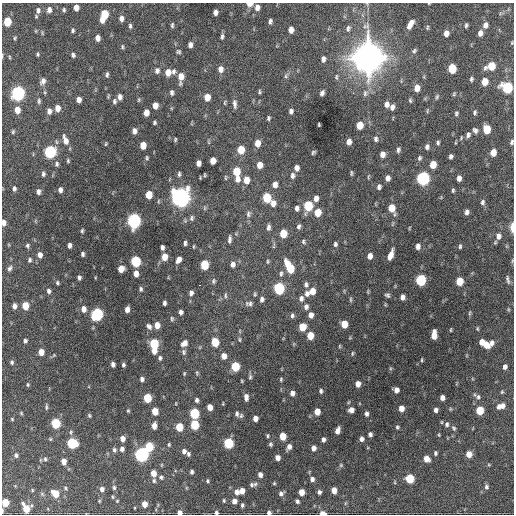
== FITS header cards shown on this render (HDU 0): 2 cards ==
NAXIS1  =                  512 / Axis length
NAXIS2  =                  512 / Axis length

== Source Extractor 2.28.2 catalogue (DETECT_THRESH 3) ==
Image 512 x 512 px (HDU 0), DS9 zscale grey, 1 PNG px = 1 image px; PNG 516 x 516 px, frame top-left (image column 1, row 512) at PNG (2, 3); no overlay
Background 1050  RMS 34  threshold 102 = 3 sigma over >= 5 px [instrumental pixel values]
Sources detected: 361; all 361 listed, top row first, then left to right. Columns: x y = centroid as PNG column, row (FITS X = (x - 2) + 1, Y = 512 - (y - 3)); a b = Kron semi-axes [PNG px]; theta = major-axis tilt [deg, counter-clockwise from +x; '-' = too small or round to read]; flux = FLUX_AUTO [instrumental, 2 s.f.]
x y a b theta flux
250 4 5 4 - 1.7e+04
76 7 5 4 - 1.6e+04
257 7 7 6 - 1.2e+04
38 10 9 6 -89 9.0e+03
49 10 7 5 87 9.4e+03
64 10 5 4 - 3.4e+03
215 12 5 4 - 9.7e+03
104 15 10 5 70 7.2e+04
121 18 6 5 - 1.1e+04
270 21 5 3 - 5.5e+03
7 22 6 5 - 6.4e+04
410 24 10 4 59 1.7e+04
172 25 6 4 84 3.9e+03
466 25 4 3 - 3.9e+03
485 25 7 5 72 1.2e+04
130 26 6 4 -84 4.5e+03
348 28 8 6 68 5.5e+03
427 28 6 4 83 2.8e+03
73 30 5 3 - 3.8e+03
291 30 6 5 - 1.4e+04
36 31 5 3 - 2.0e+03
42 33 6 3 -72 2.4e+03
446 33 5 4 - 1.3e+04
480 33 6 5 - 1.2e+04
222 36 8 4 79 5.3e+03
15 38 5 4 - 2.8e+03
98 38 5 4 - 1.1e+04
512 43 5 3 - 2.2e+03
190 45 6 4 81 9.2e+03
122 47 7 3 -90 3.0e+03
414 51 6 5 - 4.3e+03
178 52 6 5 - 3.9e+03
38 54 5 4 - 3.0e+03
2 55 7 3 78 2.2e+03
73 55 5 4 - 4.9e+03
9 57 5 3 - 2.3e+03
368 57 12 11 - 3.9e+06
323 59 6 5 - 8.2e+03
491 66 7 6 - 5.3e+04
221 69 7 6 - 1.3e+04
452 69 7 5 87 6.4e+04
157 71 7 6 - 8.2e+03
173 71 7 6 - 6.8e+03
168 72 7 6 - 2.2e+04
107 74 6 4 82 4.5e+03
286 76 7 6 - 5.0e+03
181 77 10 5 86 2.4e+04
336 77 8 4 86 3.9e+03
471 79 5 3 - 4.1e+03
43 81 9 6 59 9.9e+03
485 82 6 5 - 2.9e+04
507 87 7 6 - 1.8e+05
417 88 6 5 - 2.0e+04
259 92 5 4 - 3.1e+03
18 93 7 6 - 5.2e+05
172 93 6 4 89 5.7e+03
322 93 5 4 - 6.9e+03
353 93 3 3 - 2.4e+03
365 93 9 7 78 8.2e+03
454 94 5 4 - 2.7e+03
120 97 6 4 89 9.2e+03
207 97 6 5 - 2.4e+04
437 97 6 4 64 3.3e+03
79 100 5 4 - 1.3e+04
139 100 6 3 82 2.4e+03
410 100 5 4 - 3.1e+03
39 101 7 4 90 4.4e+03
114 101 7 5 81 5.1e+03
225 102 7 4 77 2.8e+03
235 104 11 5 -85 8.9e+03
387 104 6 5 - 9.5e+03
155 105 6 5 - 1.8e+04
392 107 6 5 - 9.1e+03
57 108 6 5 - 1.8e+04
17 110 7 5 -85 2.3e+04
49 111 7 5 -89 1.1e+04
291 111 5 4 - 6.1e+03
427 111 6 4 72 2.3e+03
475 112 5 4 - 3.9e+03
146 113 6 5 - 1.8e+04
456 113 5 4 - 3.6e+03
268 118 5 3 - 3.8e+03
154 123 4 3 - 3.5e+03
319 125 4 2 - 2.1e+03
360 125 6 5 - 3.4e+04
487 129 6 5 - 5.6e+04
475 130 6 5 - 6.4e+03
134 131 5 4 - 1.0e+04
13 132 6 4 70 3.3e+03
468 135 8 5 72 6.3e+03
175 139 4 3 - 2.7e+03
376 139 7 5 -85 6.1e+03
65 140 10 5 -72 1.7e+04
349 142 6 4 80 1.3e+04
512 142 6 4 69 4.4e+03
257 143 7 5 88 2.0e+04
438 143 5 3 - 4.3e+03
106 144 4 3 - 2.3e+03
143 145 6 5 - 2.7e+04
427 147 6 5 - 6.4e+03
241 150 7 6 - 4.0e+04
398 150 6 4 79 5.5e+03
50 152 7 6 - 2.9e+05
313 152 4 3 - 3.4e+03
493 152 6 5 - 2.7e+04
382 154 6 5 - 1.2e+04
451 156 5 4 - 5.6e+03
147 158 5 3 - 2.7e+03
419 158 6 5 - 4.2e+03
68 161 5 4 - 3.0e+03
213 161 6 5 - 2.1e+04
198 163 5 4 - 1.2e+04
57 164 6 5 - 4.7e+03
259 165 6 5 - 2.0e+04
433 165 6 5 - 3.3e+04
297 168 6 4 84 1.0e+04
236 171 7 6 - 4.7e+04
351 173 8 3 -90 3.1e+03
43 174 6 4 88 5.0e+03
179 174 7 4 89 4.1e+03
204 175 5 2 - 2.1e+03
292 175 7 5 -86 6.9e+03
368 176 8 2 69 2.1e+03
225 178 8 3 -90 2.6e+03
387 178 6 5 - 1.1e+04
423 178 7 6 - 4.3e+05
459 178 5 4 - 1.1e+04
237 179 8 6 87 1.3e+04
246 180 7 5 -90 2.4e+04
275 184 6 5 - 1.3e+04
379 187 6 4 77 6.3e+03
14 189 6 4 87 5.3e+03
60 190 5 4 - 8.2e+03
453 190 6 4 80 3.3e+03
38 192 5 4 - 7.5e+03
149 195 6 5 - 3.7e+04
181 197 8 7 - 1.6e+06
267 198 6 5 - 8.0e+04
316 198 6 5 - 1.1e+04
482 202 7 6 - 5.5e+03
273 203 7 6 - 1.3e+04
308 206 7 5 83 1.1e+05
297 208 6 5 - 6.9e+03
392 208 8 6 -76 3.4e+04
466 212 5 4 - 7.5e+03
318 213 6 5 - 3.4e+04
248 214 9 6 84 6.4e+03
192 218 7 5 81 4.8e+03
134 221 7 6 - 6.0e+05
4 223 6 4 -87 1.2e+04
268 227 7 4 87 7.0e+03
299 227 6 4 76 5.4e+03
512 227 10 4 -90 1.8e+04
82 231 5 3 - 3.4e+03
283 233 6 5 - 4.0e+04
498 236 8 7 - 1.2e+04
229 239 8 4 82 6.3e+03
303 242 6 4 -71 3.7e+03
185 243 4 3 - 5.4e+03
335 244 5 4 - 4.7e+03
27 245 6 5 - 4.5e+03
69 245 5 4 - 7.8e+03
418 246 5 4 - 1.0e+04
460 246 5 4 - 3.6e+03
162 247 5 4 - 7.0e+03
83 254 4 3 - 4.9e+03
40 255 6 5 - 1.1e+04
390 255 10 4 69 1.9e+04
370 256 5 4 - 1.3e+04
164 257 7 5 87 2.7e+04
30 260 6 5 - 4.2e+03
179 260 7 5 61 1.3e+04
136 261 6 5 - 1.6e+05
268 261 5 3 - 2.7e+03
512 261 5 3 - 2.5e+03
232 264 7 6 - 9.6e+03
287 264 10 4 -73 1.9e+04
204 265 6 5 - 7.9e+04
10 268 8 5 57 5.8e+03
121 269 6 5 - 2.5e+04
290 269 9 6 -66 5.6e+04
281 273 7 5 87 4.8e+03
136 274 6 5 - 1.6e+04
79 277 4 4 - 5.1e+03
421 280 6 5 - 1.9e+05
508 280 12 4 -78 6.3e+03
213 281 8 5 77 4.6e+03
459 281 6 5 - 4.9e+04
57 283 5 4 - 3.4e+03
200 285 3 2 - 2.1e+03
306 285 7 6 - 6.2e+03
279 288 7 6 - 2.0e+05
141 289 6 5 - 4.3e+03
49 291 6 4 -77 6.1e+03
312 291 6 5 - 2.2e+04
368 292 7 3 90 2.3e+03
191 293 6 5 - 7.4e+03
307 293 8 6 -86 9.6e+03
255 294 5 3 - 3.0e+03
225 295 8 4 87 4.6e+03
387 295 6 5 - 4.8e+03
402 297 5 4 - 9.1e+03
262 299 6 5 - 6.6e+03
301 299 8 6 84 8.3e+03
351 299 7 3 -90 3.2e+03
164 303 4 3 - 5.4e+03
249 304 11 6 0 8.4e+03
14 306 6 5 - 9.6e+03
25 306 6 5 - 3.6e+04
306 307 7 6 - 8.4e+03
84 309 7 5 -84 1.4e+04
127 309 5 4 - 1.2e+04
508 309 6 3 -72 2.5e+03
181 312 4 4 - 6.7e+03
470 313 7 3 81 3.2e+03
97 314 7 6 - 3.0e+05
292 315 7 5 89 5.1e+03
311 315 6 5 - 1.3e+04
172 319 6 5 - 3.6e+03
344 324 6 5 - 3.4e+04
157 325 6 5 - 2.1e+04
149 326 7 5 -48 7.3e+03
302 327 6 5 - 4.0e+04
477 329 5 4 - 2.6e+03
451 330 5 2 - 1.9e+03
310 335 6 5 - 3.6e+04
434 335 8 5 87 2.7e+04
239 340 7 3 -90 3.0e+03
25 341 5 4 - 5.0e+03
215 342 6 5 - 5.5e+04
482 342 5 4 - 1.5e+04
154 343 6 5 - 1.1e+05
184 343 7 6 - 1.5e+04
491 343 8 6 74 9.4e+03
486 345 7 6 - 2.3e+04
340 346 6 3 90 2.3e+03
154 351 6 5 - 1.9e+04
41 352 5 5 - 2.1e+04
184 352 8 6 -82 6.0e+03
352 353 6 3 82 2.5e+03
224 356 6 5 - 1.5e+04
160 358 6 4 84 4.8e+03
422 360 5 2 - 2.4e+03
12 362 6 5 - 5.0e+03
113 364 5 4 - 7.4e+03
123 365 4 4 - 4.3e+03
235 366 6 5 - 8.7e+04
505 367 5 4 - 8.3e+03
184 373 5 3 - 2.4e+03
197 373 5 4 - 2.8e+03
250 377 6 5 - 3.7e+03
142 379 5 4 - 7.0e+03
281 379 5 4 - 2.8e+03
358 384 5 5 - 1.6e+04
28 385 5 4 - 2.9e+03
396 390 5 5 - 1.2e+04
321 391 5 4 - 4.8e+03
502 392 6 4 69 2.9e+03
292 393 5 4 - 1.0e+04
246 397 6 4 -85 9.2e+03
478 397 7 6 - 6.1e+03
147 398 6 5 - 7.4e+04
442 398 5 4 - 1.0e+04
197 400 5 4 - 5.6e+03
349 402 5 3 - 2.2e+03
176 403 5 3 - 1.7e+03
223 404 5 2 - 1.6e+03
502 406 7 6 - 1.2e+04
46 407 8 3 88 3.7e+03
210 407 5 4 - 1.9e+04
499 407 5 4 - 6.1e+03
401 408 5 4 - 1.8e+04
351 410 5 5 - 1.2e+04
436 410 4 4 - 7.0e+03
480 410 6 5 - 5.4e+04
128 411 5 4 - 2.8e+03
155 411 6 5 - 3.2e+04
317 412 5 5 - 2.5e+04
21 413 5 4 - 2.6e+03
194 413 6 5 - 1.4e+05
237 414 7 5 -74 4.9e+03
366 414 5 4 - 6.2e+03
89 415 5 4 - 3.1e+03
241 416 7 4 63 3.7e+03
255 418 5 4 - 1.3e+04
12 419 4 3 - 2.1e+03
56 423 6 5 - 1.2e+05
447 424 7 6 - 6.2e+03
195 425 6 5 - 8.7e+04
154 426 6 4 82 1.7e+04
179 427 6 5 - 5.3e+04
397 427 5 4 - 3.4e+03
454 428 6 5 - 3.9e+03
337 431 6 4 70 1.4e+04
71 432 6 5 - 3.7e+03
370 434 4 4 - 6.0e+03
439 435 4 3 - 1.9e+03
267 436 4 3 - 2.8e+03
283 436 6 5 - 3.9e+04
122 438 5 5 - 1.4e+04
323 439 5 4 - 7.6e+03
361 439 5 4 - 8.3e+03
72 443 6 6 - 1.5e+05
229 443 6 5 - 1.5e+05
270 444 5 4 - 3.9e+03
169 445 5 4 - 2.8e+03
149 446 6 5 - 8.4e+04
289 447 6 4 67 1.0e+04
313 448 5 4 - 1.0e+04
122 449 5 5 - 7.9e+03
114 450 6 5 - 5.3e+03
184 451 5 5 - 7.9e+03
435 453 5 4 - 3.8e+03
141 454 6 6 - 5.7e+05
188 454 6 4 -73 4.8e+03
469 454 5 5 - 2.3e+04
16 455 6 5 - 5.2e+03
277 458 5 4 - 1.1e+04
45 459 5 4 - 3.8e+03
426 459 6 5 - 1.9e+04
64 461 5 4 - 1.7e+04
341 465 6 5 - 2.9e+03
192 472 4 3 - 5.1e+03
153 473 5 4 - 2.1e+04
260 475 5 4 - 9.7e+03
161 477 5 5 - 4.2e+03
410 478 6 5 - 7.7e+04
312 479 4 4 - 8.0e+03
154 481 5 4 - 3.5e+03
207 481 4 4 - 3.1e+03
395 482 6 3 73 2.1e+03
274 483 4 4 - 2.6e+03
255 484 8 5 5 5.4e+03
251 485 7 5 -69 4.3e+03
486 487 6 5 - 5.3e+03
65 488 5 4 - 2.8e+03
114 488 6 4 -88 4.0e+03
102 489 6 5 - 8.2e+03
32 490 5 3 - 2.0e+03
334 490 5 4 - 2.0e+04
242 491 5 5 - 1.6e+04
236 492 6 6 - 1.1e+04
301 492 5 5 - 2.4e+04
319 492 4 4 - 5.7e+03
55 493 6 5 - 4.5e+04
281 493 6 5 - 7.3e+03
112 497 5 3 - 2.2e+03
117 501 4 3 - 1.9e+03
224 501 5 4 - 2.8e+03
234 501 6 5 - 1.2e+04
297 501 5 4 - 4.6e+03
5 502 5 5 - 4.8e+04
22 503 3 3 - 3.6e+03
144 504 5 4 - 1.8e+04
242 505 5 4 - 4.8e+03
26 509 6 5 - 3.9e+04
2 511 5 2 - 2.8e+03
179 512 4 4 - 9.8e+03
269 512 4 4 - 6.8e+03
216 513 4 4 - 4.6e+03
323 513 5 3 - 1.8e+04
At the frame edge (FLAGS 8, measured only in part): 13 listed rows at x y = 250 4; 512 43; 2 55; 512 142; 4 223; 512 227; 512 261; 5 502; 2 511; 179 512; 269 512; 216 513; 323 513